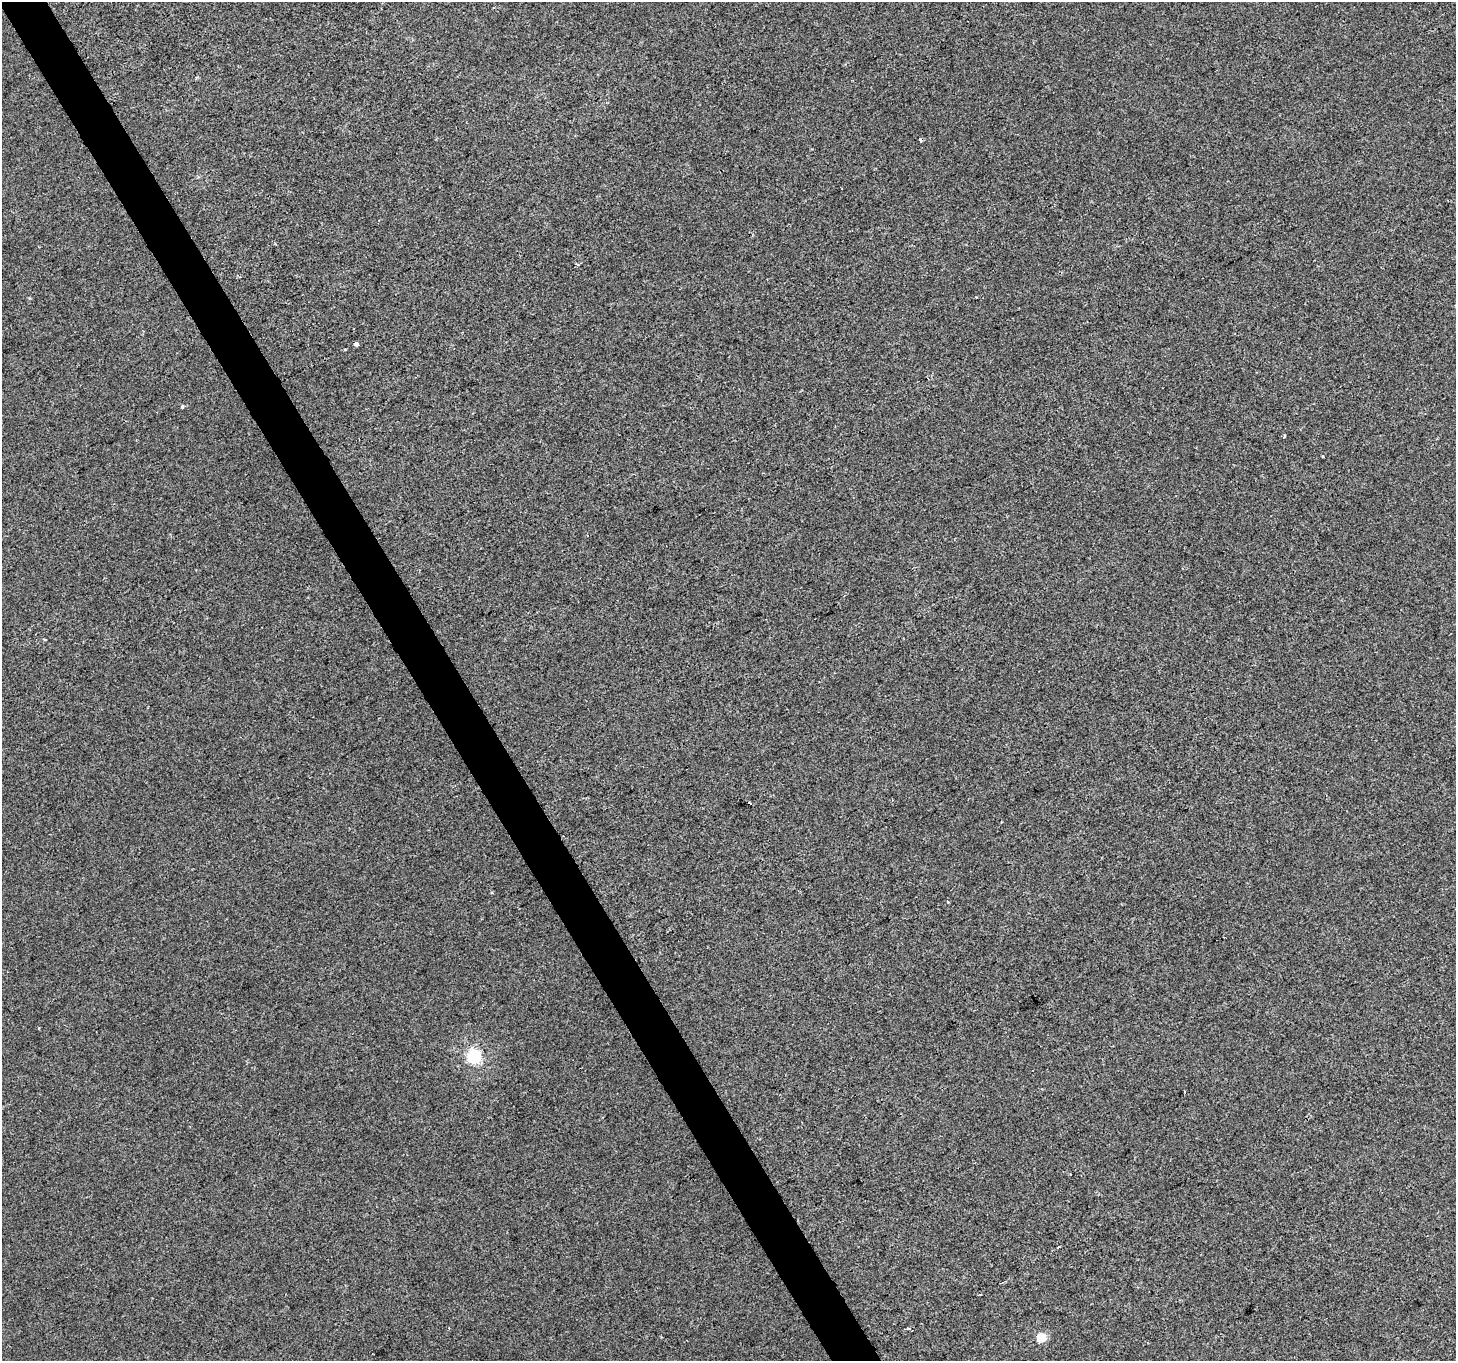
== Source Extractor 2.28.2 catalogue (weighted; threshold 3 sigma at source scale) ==
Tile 11 of 4 x 4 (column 3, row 3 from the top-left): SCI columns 2907-4360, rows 1466-2824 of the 5816 x 5708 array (HDU 1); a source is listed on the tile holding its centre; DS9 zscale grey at full resolution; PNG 1458 x 1363 px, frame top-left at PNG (2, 2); no overlay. Shown black and unused: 3% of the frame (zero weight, under 2 of 3 exposures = <1% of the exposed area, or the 3 px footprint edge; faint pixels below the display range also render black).
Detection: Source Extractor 2.28.2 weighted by HDU 2 'WHT'; one run over the whole footprint, this tile lists its part. Background 6.12e-05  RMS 0.0045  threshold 0.0204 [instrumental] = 3 sigma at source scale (4.5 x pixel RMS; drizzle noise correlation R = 1.50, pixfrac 1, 0.0396/0.0396 arcsec/px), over >= 5 px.
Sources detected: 17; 2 cosmic-ray / hot-pixel residue — not listed; the other 15 listed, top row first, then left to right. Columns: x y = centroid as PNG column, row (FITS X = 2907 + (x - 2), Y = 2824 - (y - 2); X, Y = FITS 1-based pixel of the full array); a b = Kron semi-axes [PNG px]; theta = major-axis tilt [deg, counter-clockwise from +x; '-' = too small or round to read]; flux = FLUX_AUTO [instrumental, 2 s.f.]
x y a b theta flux
275 244 4 3 - 0.46
576 264 4 2 - 1.7
356 344 4 3 - 7.9
182 407 4 3 - 1.2
1284 436 3 3 - 1.2
1323 457 3 3 - 1.8
750 803 4 3 - 4
491 893 4 3 - 0.45
948 902 3 3 - 0.85
474 1056 6 6 - 71
1070 1174 3 2 - 0.38
1059 1247 3 2 - 1.3
980 1294 3 3 - 2
908 1328 5 4 - 0.72
1042 1337 6 5 - 13
Unlisted compact peaks at least as high as the median listed source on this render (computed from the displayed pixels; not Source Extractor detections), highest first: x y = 345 349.